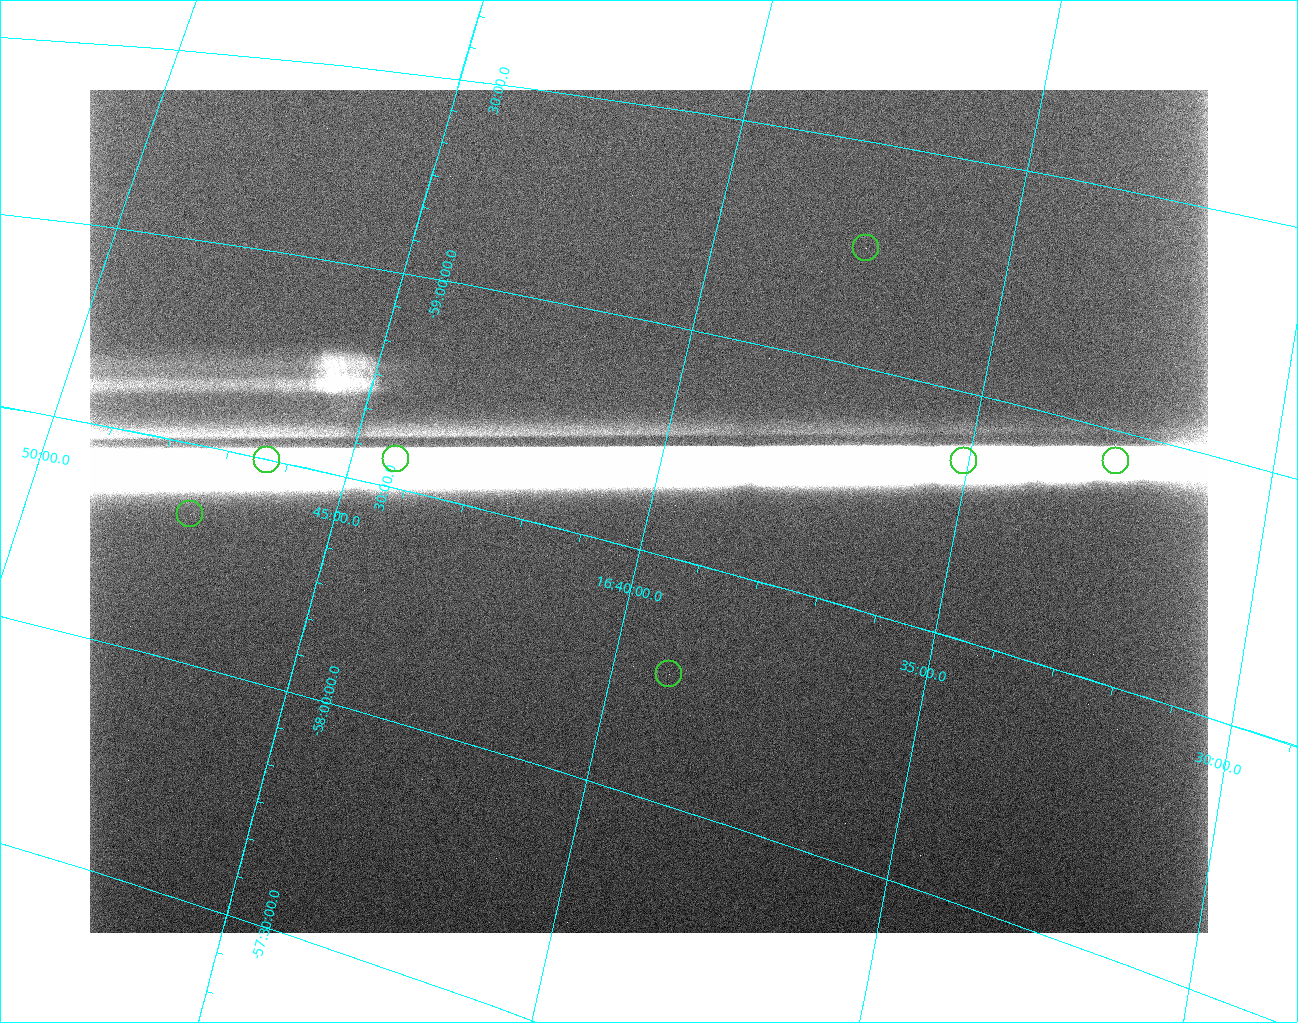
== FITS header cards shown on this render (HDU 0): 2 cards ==
NAXIS1  =                 1118
NAXIS2  =                  843

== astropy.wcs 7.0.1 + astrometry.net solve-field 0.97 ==
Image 1118 x 843 px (HDU 0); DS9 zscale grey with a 90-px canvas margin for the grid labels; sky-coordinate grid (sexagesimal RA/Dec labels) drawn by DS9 from the SOLVED WCS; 7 Tycho-2 reference stars matched to detected sources circled (green)
Header WCS: none
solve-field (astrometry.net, Tycho-2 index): SOLVED blind (the file carries no WCS)
Solved WCS: RA---TAN-SIP/DEC--TAN-SIP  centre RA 16:40:00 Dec -58:35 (250.00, -58.58 deg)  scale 7.78 x 7.88 arcsec/px (non-square pixels)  FOV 145.1' x 110.8'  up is +167 deg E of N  parity flipped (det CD > 0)
(file carries no celestial WCS; the grid is the blind solution)
Tycho-2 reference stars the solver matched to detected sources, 7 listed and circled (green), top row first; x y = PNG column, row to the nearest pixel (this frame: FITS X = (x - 90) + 1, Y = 843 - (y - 90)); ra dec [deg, ICRS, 3 dp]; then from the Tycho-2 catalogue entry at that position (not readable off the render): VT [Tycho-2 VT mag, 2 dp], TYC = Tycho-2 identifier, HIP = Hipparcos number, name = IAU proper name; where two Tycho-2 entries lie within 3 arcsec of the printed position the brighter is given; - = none
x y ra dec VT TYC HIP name
866 248 249.356 -59.263 8.85 8724-304-1 81397 -
396 459 251.067 -58.569 8.00 8725-143-1 81937 -
267 460 251.588 -58.504 5.71 8725-164-1 82110 -
964 461 248.766 -58.853 8.57 8724-232-1 81193 -
1116 461 248.144 -58.933 8.50 8724-656-1 81005 -
190 514 251.832 -58.341 5.55 8725-1330-1 82171 -
669 674 249.767 -58.258 7.09 8724-1358-1 81520 -